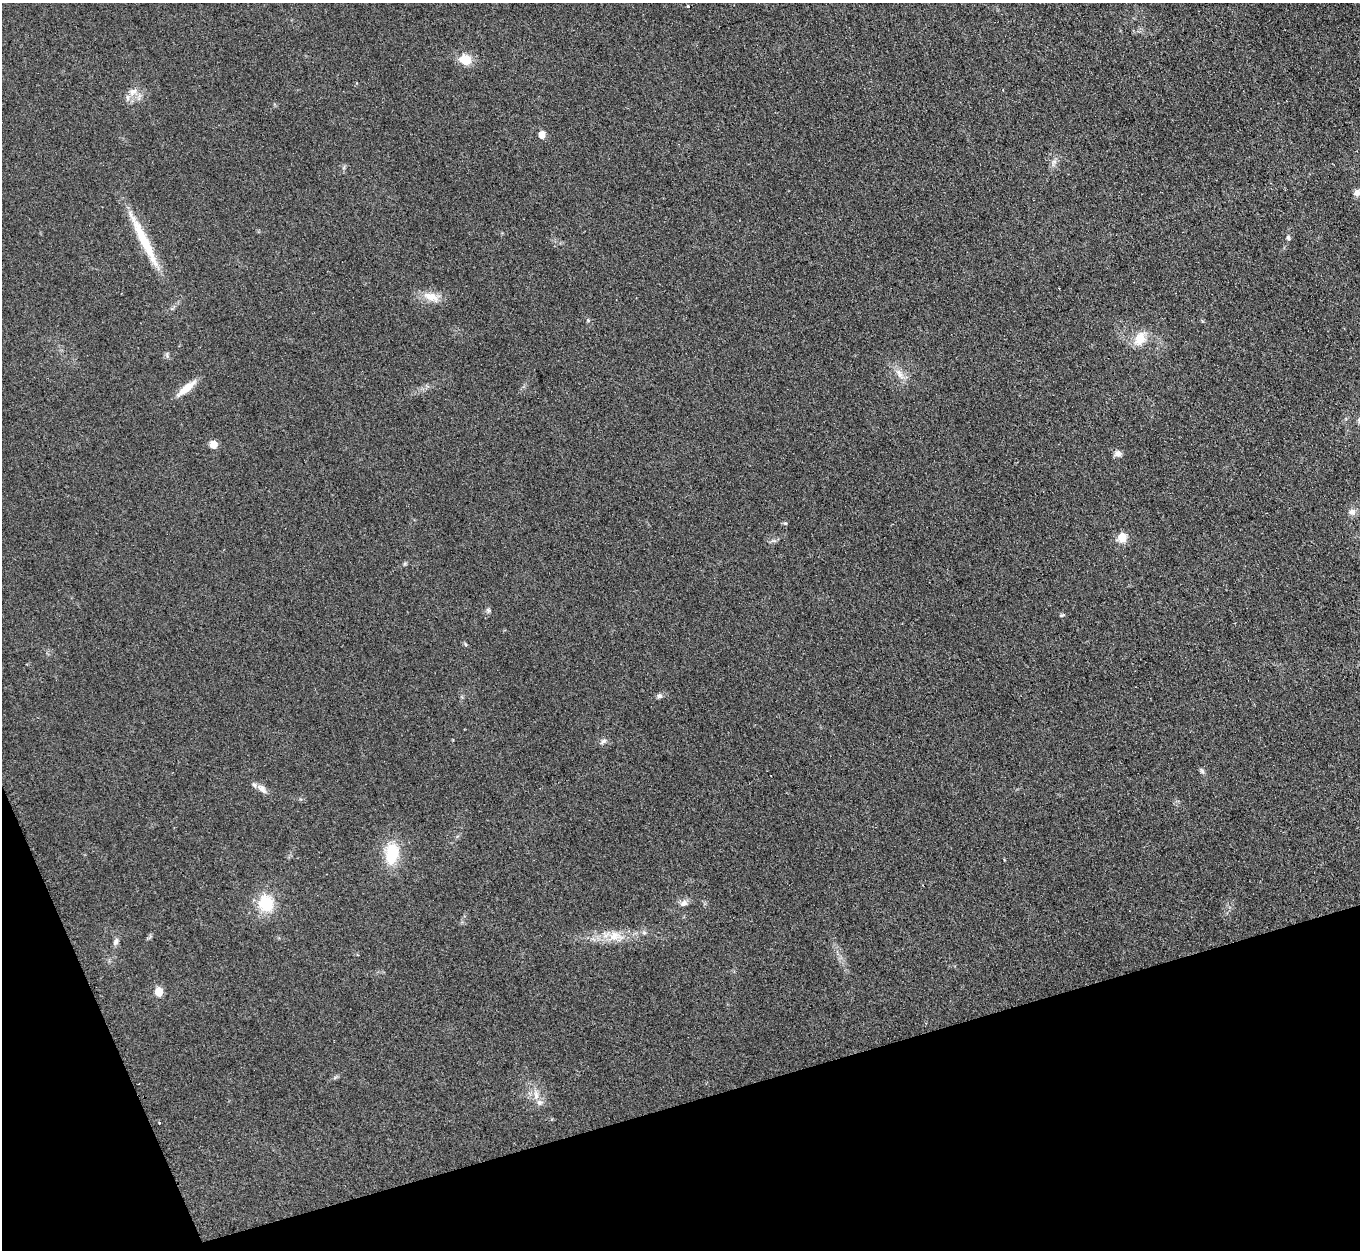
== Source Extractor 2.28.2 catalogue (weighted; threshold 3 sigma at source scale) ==
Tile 14 of 4 x 4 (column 2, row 4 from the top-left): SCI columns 1377-2734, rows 280-1527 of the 5457 x 5421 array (HDU 1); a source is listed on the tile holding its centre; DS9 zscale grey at full resolution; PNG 1362 x 1252 px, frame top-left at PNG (2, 3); no overlay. Shown black and unused: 15% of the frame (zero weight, under 2 of 3 exposures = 2% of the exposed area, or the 3 px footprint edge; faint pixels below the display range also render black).
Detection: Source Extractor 2.28.2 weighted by HDU 2 'WHT'; one run over the whole footprint, this tile lists its part. Background 0.154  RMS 0.014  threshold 0.0609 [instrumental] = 3 sigma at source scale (4.5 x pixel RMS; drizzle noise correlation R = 1.50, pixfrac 1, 0.05/0.05 arcsec/px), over >= 5 px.
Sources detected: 36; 1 long thin detection or spike segment (spike, bleed or trail) — not listed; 2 inside a brighter listed object's ellipse — not listed separately; the other 33 listed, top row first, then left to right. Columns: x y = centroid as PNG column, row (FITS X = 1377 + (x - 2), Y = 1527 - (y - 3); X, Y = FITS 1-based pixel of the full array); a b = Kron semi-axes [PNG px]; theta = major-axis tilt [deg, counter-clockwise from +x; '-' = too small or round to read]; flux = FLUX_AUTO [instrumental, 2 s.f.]
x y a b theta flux
688 6 3 3 - 6
465 60 10 8 -34 34
133 92 13 9 23 12
542 135 5 5 - 26
1054 162 7 4 0 3.1
1357 193 9 8 - 6
1288 238 6 5 - 2.5
431 297 24 11 -19 19
588 320 5 5 - 1.7
1140 338 17 12 61 22
167 355 10 4 -79 2.7
899 374 18 7 -59 11
186 388 22 7 39 22
213 444 6 5 - 19
1118 454 9 8 - 6
1352 512 9 9 - 6.4
785 523 5 5 - 1.8
1122 538 11 10 - 15
488 610 7 5 -46 2.4
1061 615 6 5 - 1.8
465 644 6 4 -47 1.8
659 696 7 6 - 3.7
603 741 10 6 39 4.3
1202 771 8 6 -62 3
262 789 17 8 -44 8.3
392 854 29 18 83 44
266 903 17 15 -69 49
684 903 11 8 25 6.3
615 936 23 14 -16 25
116 942 10 6 65 4.7
158 992 5 5 - 46
536 1095 14 6 -86 9.2
159 1122 3 3 - 1.8